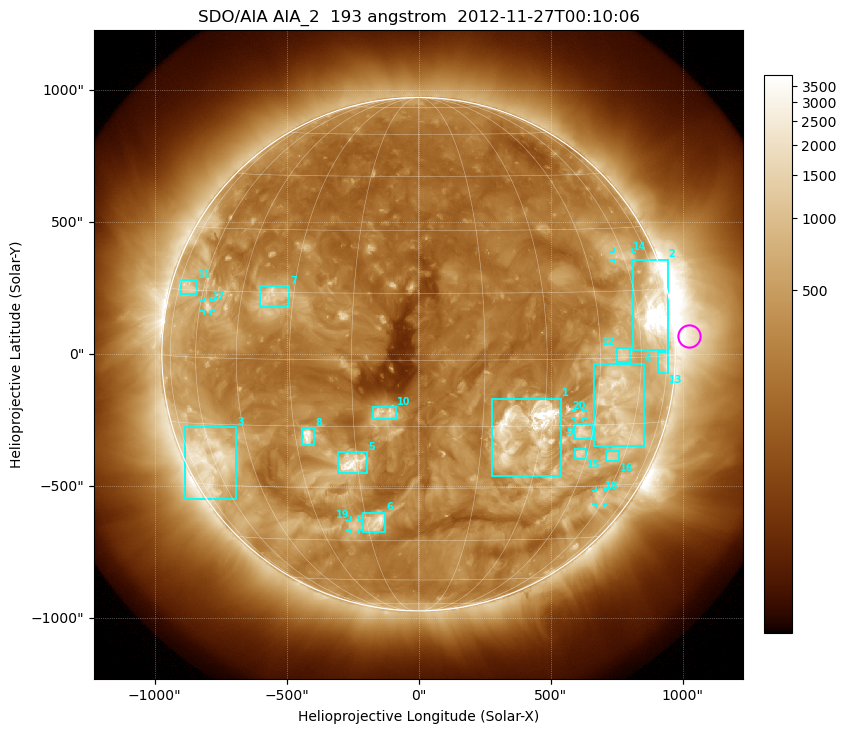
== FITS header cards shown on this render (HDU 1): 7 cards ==
TELESCOP= 'SDO/AIA'
INSTRUME= 'AIA_2'
WAVELNTH=                  193
WAVEUNIT= 'angstrom'
DATE-OBS= '2012-11-27T00:10:06.84'
CTYPE1  = 'HPLN-TAN'
CTYPE2  = 'HPLT-TAN'

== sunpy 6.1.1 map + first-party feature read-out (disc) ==
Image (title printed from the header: SDO/AIA AIA_2  193 angstrom  2012-11-27T00:10:06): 1024 x 1024 px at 2.4 arcsec/px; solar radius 973 arcsec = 405 px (full disc in frame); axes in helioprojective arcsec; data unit not stated in the header (colour bar unlabelled)
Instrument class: DISC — disc imager (sunpy class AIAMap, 193 A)
Bright regions (active regions / flare kernels): reference = the median radial profile (limb darkening/brightening removed); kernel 9 px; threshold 5 sigma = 692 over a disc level ~272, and >= 1.15x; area >= 12 px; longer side >= 10 px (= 24 arcsec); searched inside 0.97 R_sun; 23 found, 20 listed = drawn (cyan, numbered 1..; 5 of them under ~33 arcsec drawn as corner ticks so the feature stays visible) (cap 20 boxes per figure: the strongest are kept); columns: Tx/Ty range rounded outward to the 5 arcsec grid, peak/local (2 s.f.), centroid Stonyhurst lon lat
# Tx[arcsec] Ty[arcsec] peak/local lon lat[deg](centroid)
1 275..540 -465..-165 24 +26 -16
2 810..945 15..360 18 +67 +10
3 -885..-690 -550..-275 6.6 -61 -23
4 665..855 -350..-35 7.4 +52 -11
5 -305..-195 -450..-370 13 -16 -24
6 -210..-125 -675..-600 9.4 -12 -39
7 -605..-490 180..260 5.6 -36 +14
8 -445..-395 -345..-280 11 -27 -17
9 590..655 -325..-265 6.3 +42 -17
10 -175..-85 -245..-200 6.3 -8 -12
11 -900..-840 225..280 4 -68 +16
12 750..800 -30..25 4.5 +52 +1
13 905..945 -75..10 4.5 +73 -1
14 740..810 355..390 4 +60 +23
15 590..635 -395..-355 6 +43 -22
16 710..760 -405..-365 3.9 +55 -23
17 -810..-785 160..205 5.2 -57 +12
18 670..700 -570..-515 3.8 +57 -33
19 -260..-225 -665..-630 4.5 -19 -40
20 590..625 -240..-215 4.9 +40 -12
Off-limb structures (1.02-1.3 R_sun): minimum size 162 px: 2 found; the strongest spans PA ~235..305 deg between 1.02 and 1.3 R_sun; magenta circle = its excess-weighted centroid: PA ~275 deg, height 1.06 R_sun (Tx ~1025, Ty ~70 arcsec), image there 4.4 x the reference